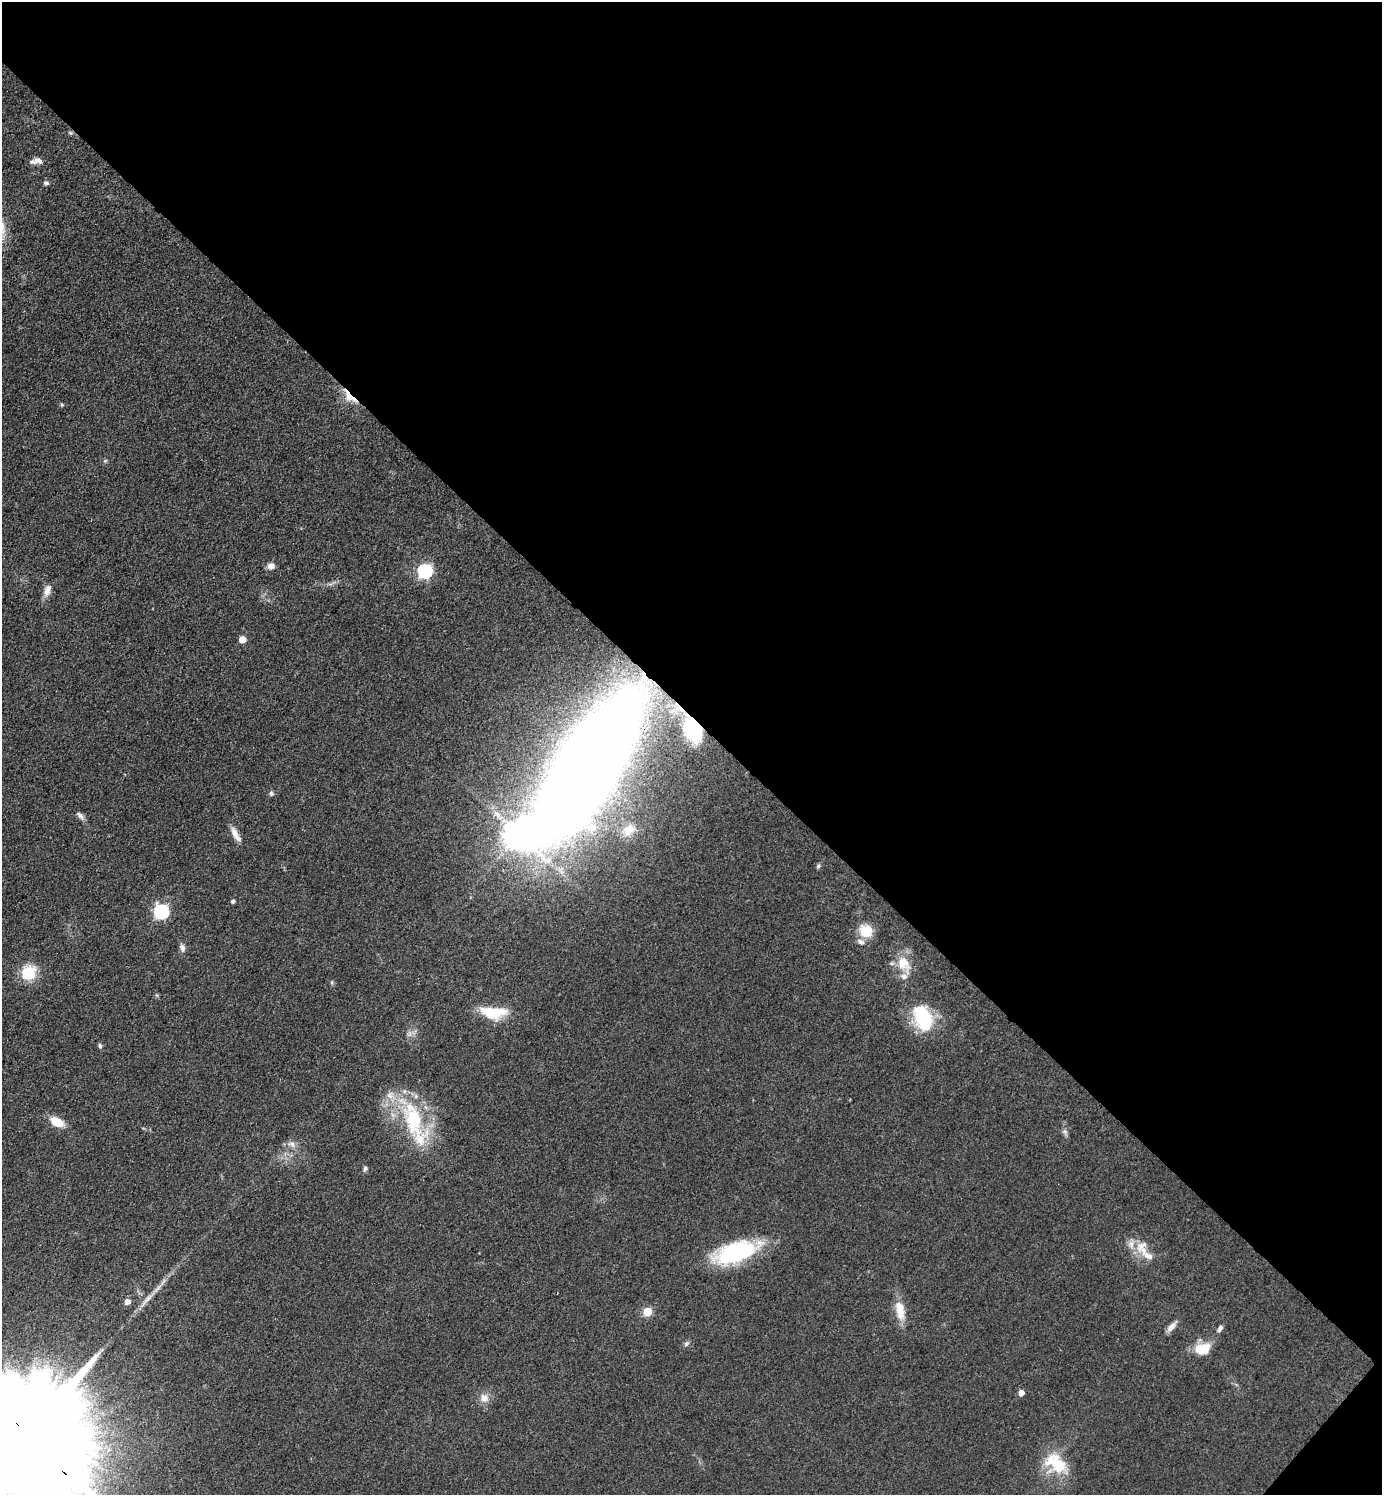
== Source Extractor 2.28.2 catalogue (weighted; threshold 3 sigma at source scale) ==
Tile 8 of 4 x 4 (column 4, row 2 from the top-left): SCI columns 4440-5819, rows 2988-4480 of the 5976 x 5974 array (HDU 1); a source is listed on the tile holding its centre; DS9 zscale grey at full resolution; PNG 1384 x 1497 px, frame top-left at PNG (2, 2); no overlay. Shown black and unused: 48% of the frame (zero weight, under 3 of 4 exposures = <1% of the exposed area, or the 3 px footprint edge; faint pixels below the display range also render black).
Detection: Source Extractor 2.28.2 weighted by HDU 2 'WHT'; one run over the whole footprint, this tile lists its part. Background 0.0799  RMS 0.0063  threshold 0.0285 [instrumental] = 3 sigma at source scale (4.5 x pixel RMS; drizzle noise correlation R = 1.50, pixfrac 1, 0.05/0.05 arcsec/px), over >= 5 px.
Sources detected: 49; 1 inside a brighter object's white glare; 1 cosmic-ray / hot-pixel residue — not listed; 3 inside a brighter listed object's ellipse — not listed separately; the other 44 listed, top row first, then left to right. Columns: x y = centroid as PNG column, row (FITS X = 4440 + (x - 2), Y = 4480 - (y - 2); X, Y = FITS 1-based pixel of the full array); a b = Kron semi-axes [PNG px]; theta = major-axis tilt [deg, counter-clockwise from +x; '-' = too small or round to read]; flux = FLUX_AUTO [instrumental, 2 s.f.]
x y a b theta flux
70 133 6 5 - 1.1
36 161 15 7 6 3.9
46 183 6 6 - 1.7
350 397 23 7 -46 11
105 461 6 3 19 0.82
271 566 9 7 -1 3.6
425 571 7 6 - 120
47 591 16 8 69 4.8
242 640 5 5 - 9.6
693 730 21 12 -61 51
587 768 94 30 57 2400
271 793 7 5 -58 1.4
80 815 12 6 -48 2.7
629 830 19 14 45 8.4
235 834 21 7 -59 5.3
818 866 6 5 - 1.2
233 901 4 4 - 1.5
161 911 6 6 - 110
866 931 12 11 - 17
861 942 10 6 -32 2.6
182 948 11 7 -71 2.5
903 963 19 15 -52 13
29 973 15 14 - 20
493 1012 32 14 -4 22
923 1018 31 20 -66 37
100 1046 7 5 -79 1.2
413 1119 58 25 -70 57
57 1122 14 8 -29 12
292 1144 10 6 -31 3
365 1168 6 6 - 1.4
1142 1247 21 17 -72 12
736 1252 46 19 17 70
146 1300 23 5 48 5.8
127 1302 5 5 - 4.6
900 1310 27 11 -80 12
648 1312 5 5 - 20
1171 1327 14 7 49 3.9
1220 1328 10 5 52 1.9
686 1344 8 6 74 1.5
1203 1349 18 13 13 14
1021 1393 5 5 - 5.1
484 1398 13 12 - 5.3
27 1437 65 24 -44 48000
1056 1463 35 21 -39 26
Overlapping masked pixels (flux is a lower limit): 4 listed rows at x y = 350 397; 693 730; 587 768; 27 1437
Isophote crosses this tile's border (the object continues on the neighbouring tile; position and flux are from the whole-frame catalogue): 1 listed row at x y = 27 1437